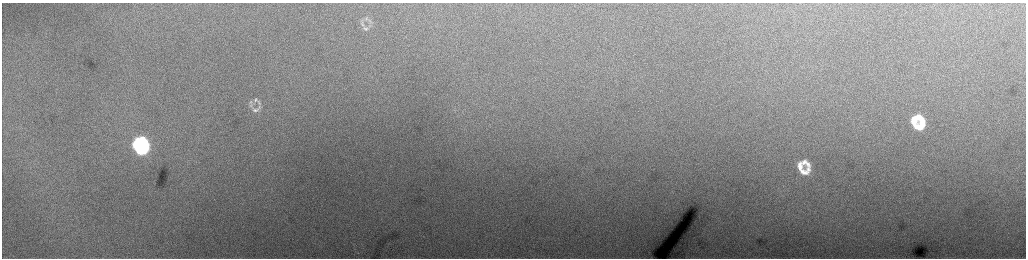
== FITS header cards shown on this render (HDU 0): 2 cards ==
NAXIS1  =                 2048 /fastest changing axis
NAXIS2  =                  512 /next to fastest changing axis

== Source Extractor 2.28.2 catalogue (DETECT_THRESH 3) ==
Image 2048 x 512 px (HDU 0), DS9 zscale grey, zoomed out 1/2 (1 PNG px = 2 x 2 image px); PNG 1028 x 260 px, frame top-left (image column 1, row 511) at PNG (2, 3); no overlay
Background 230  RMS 3.8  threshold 11.4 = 3 sigma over >= 5 px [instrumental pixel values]
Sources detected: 21; all 21 listed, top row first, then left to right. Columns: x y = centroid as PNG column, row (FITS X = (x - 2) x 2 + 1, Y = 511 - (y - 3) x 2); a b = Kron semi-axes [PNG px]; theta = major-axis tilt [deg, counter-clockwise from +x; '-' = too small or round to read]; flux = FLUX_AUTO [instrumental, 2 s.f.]
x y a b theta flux
366 18 6 4 83 1400
362 24 9 4 -81 2100
366 29 8 5 -21 2200
256 100 6 5 - 2000
259 102 10 4 -59 2000
251 106 9 5 88 3000
259 107 10 3 -78 2000
255 110 11 6 -5 3800
918 117 8 5 46 6900
922 119 8 6 -22 6600
914 121 10 6 -83 13000
923 124 8 6 -43 6000
918 127 10 5 -18 11000
142 140 6 4 60 20000
145 143 8 6 -60 28000
137 144 10 7 83 46000
141 150 10 6 18 50000
805 163 11 5 -36 6100
800 166 9 5 -86 6200
808 169 8 7 - 3500
804 172 9 5 -16 5800